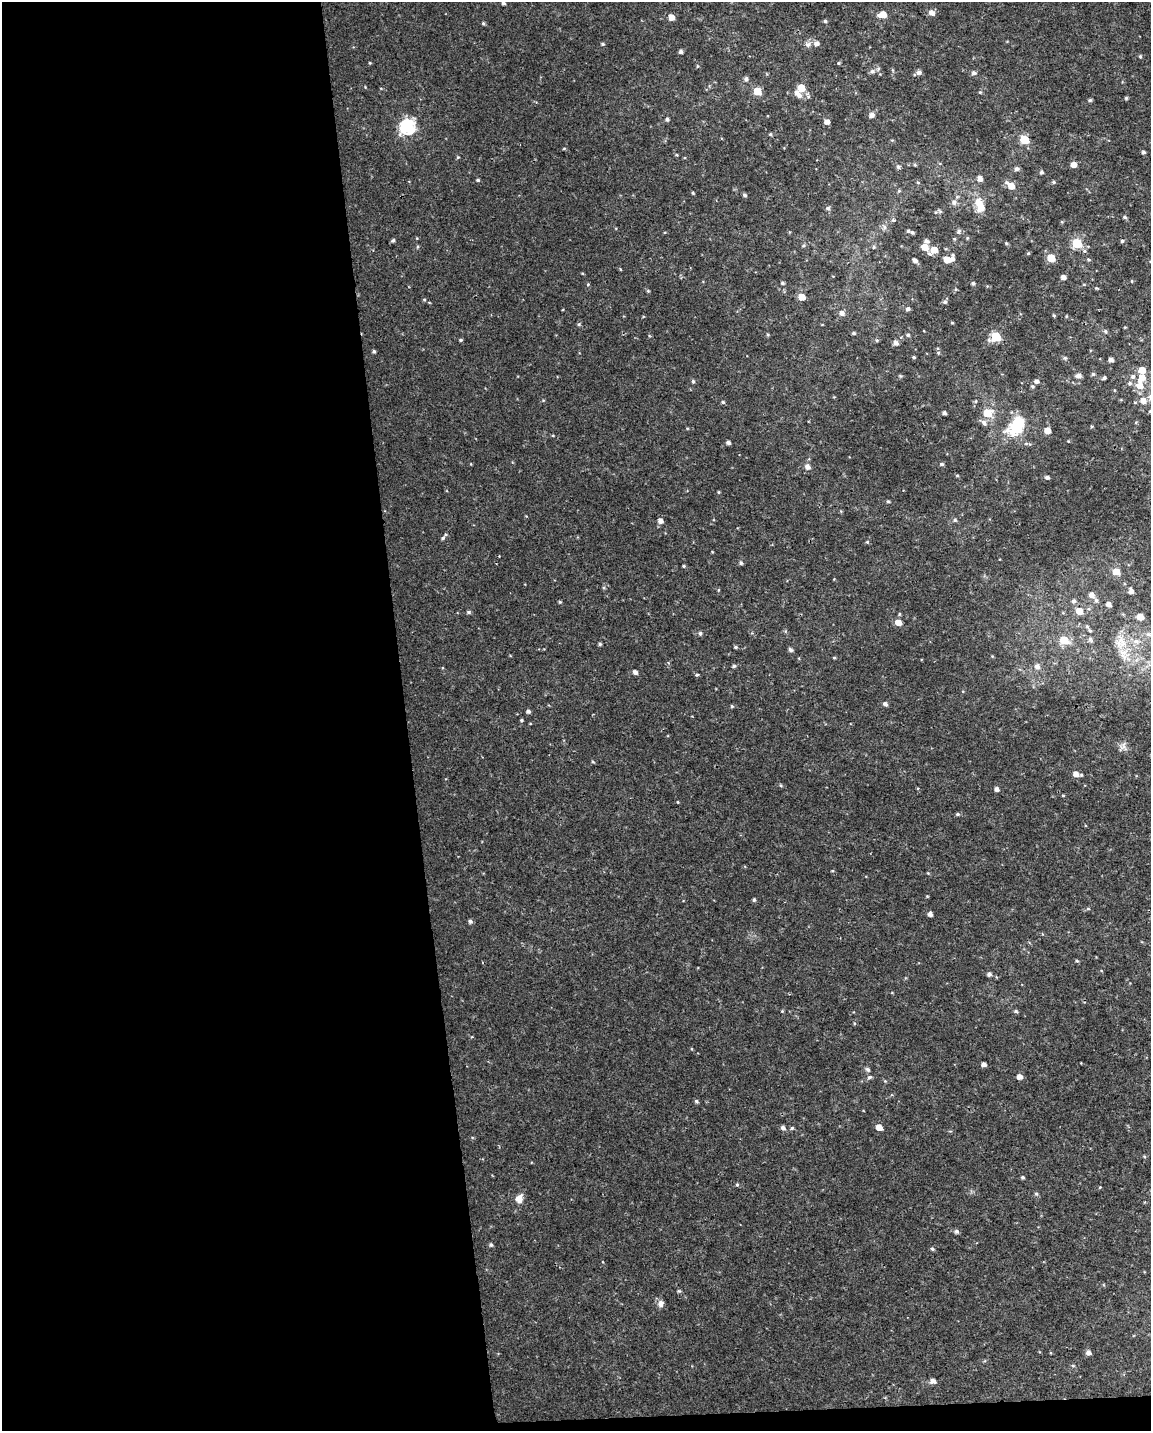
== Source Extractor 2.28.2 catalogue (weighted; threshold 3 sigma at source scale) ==
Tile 9 of 4 x 3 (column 1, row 3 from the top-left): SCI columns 1-1149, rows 52-1480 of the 4595 x 4347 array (HDU 1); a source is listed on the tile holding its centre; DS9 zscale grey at full resolution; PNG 1153 x 1433 px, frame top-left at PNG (2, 2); no overlay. Shown black and unused: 36% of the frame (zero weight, under 2 of 3 exposures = <1% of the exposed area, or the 3 px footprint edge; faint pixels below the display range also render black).
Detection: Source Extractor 2.28.2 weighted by HDU 2 'WHT'; one run over the whole footprint, this tile lists its part. Background 0.00345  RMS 0.003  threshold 0.0136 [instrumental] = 3 sigma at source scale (4.5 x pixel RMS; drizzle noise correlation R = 1.50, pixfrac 1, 0.0396/0.0396 arcsec/px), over >= 5 px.
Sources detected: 217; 1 inside a brighter object's white glare — not listed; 5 inside a brighter listed object's ellipse — not listed separately; the other 211 listed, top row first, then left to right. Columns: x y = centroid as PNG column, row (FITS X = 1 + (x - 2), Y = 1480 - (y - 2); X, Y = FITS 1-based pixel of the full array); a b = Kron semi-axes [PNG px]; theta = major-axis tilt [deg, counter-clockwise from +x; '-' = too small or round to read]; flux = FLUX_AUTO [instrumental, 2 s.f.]
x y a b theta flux
503 3 4 3 - 0.7
931 13 6 6 - 1.7
883 15 6 5 - 4.6
671 17 5 5 - 2.6
825 21 4 4 - 0.48
483 23 5 4 - 0.43
816 43 6 5 - 1.3
603 44 5 4 - 0.41
808 44 8 7 - 1.1
681 52 4 4 - 0.86
1140 56 5 4 - 0.34
370 63 4 3 - 0.28
838 63 4 4 - 0.31
872 71 7 6 - 0.95
919 72 6 5 - 1.1
974 73 6 5 - 0.87
746 79 5 5 - 0.84
801 88 5 5 - 5.8
757 91 5 5 - 8.5
980 92 5 4 - 0.31
797 94 11 6 -43 1.9
1126 98 4 4 - 0.4
1090 100 4 4 - 0.48
871 115 6 5 - 1.4
667 119 4 4 - 0.67
827 122 5 5 - 1.6
408 127 7 7 - 67
770 134 4 4 - 0.37
1024 140 5 5 - 13
564 148 5 3 - 0.29
1143 152 4 4 - 0.58
677 155 5 3 - 0.28
458 157 4 4 - 0.32
915 165 5 4 - 0.33
1073 165 5 5 - 2
898 167 5 5 - 0.7
1017 169 6 5 - 0.87
1041 172 4 4 - 0.66
980 178 5 5 - 1.6
478 180 4 3 - 0.45
918 182 4 3 - 0.28
1053 182 5 4 - 0.5
1011 186 9 6 -38 3.6
899 191 5 4 - 0.33
693 193 4 3 - 0.34
744 195 4 4 - 0.54
954 202 7 6 - 1.1
980 206 15 8 -74 5.3
828 208 5 5 - 0.61
940 211 6 4 -31 0.41
1125 217 5 4 - 0.49
893 220 5 4 - 0.35
884 227 7 5 64 0.71
959 231 6 6 - 0.69
912 233 7 5 -47 0.51
954 239 5 4 - 0.33
393 240 5 4 - 0.51
926 241 4 4 - 0.88
1122 241 4 4 - 0.48
1006 243 5 4 - 0.33
1077 243 6 5 - 20
804 245 5 4 - 0.37
417 247 5 3 - 0.3
874 247 5 5 - 0.43
925 247 6 6 - 3
934 250 5 5 - 3.8
1084 251 6 5 - 0.6
1028 253 5 4 - 0.37
929 254 6 5 - 0.63
1051 258 5 5 - 7.9
947 259 6 5 - 3.5
952 259 8 5 82 1.2
1088 259 5 4 - 0.38
915 260 4 4 - 1.1
1063 277 4 4 - 1.2
1132 281 5 3 - 0.24
782 283 5 4 - 0.43
973 283 4 4 - 0.57
588 284 4 4 - 0.31
1097 288 5 4 - 0.31
648 291 5 4 - 0.32
802 297 5 5 - 3.9
424 299 5 3 - 0.29
945 302 5 5 - 0.65
908 309 6 5 - 0.65
842 313 6 6 - 1.3
1054 315 4 3 - 0.37
952 323 4 3 - 0.3
579 324 5 4 - 0.42
1125 327 4 3 - 0.22
1105 331 6 5 - 0.52
854 333 5 4 - 0.43
768 335 4 4 - 0.34
908 335 5 4 - 0.47
996 337 6 6 - 17
461 340 4 3 - 0.38
877 340 6 3 17 0.37
896 343 6 5 - 1.2
374 351 4 3 - 0.48
938 353 5 4 - 0.38
913 357 4 3 - 0.41
1065 358 5 5 - 0.51
1111 360 4 4 - 1.2
1142 370 6 5 - 3.4
1093 374 5 4 - 0.53
1078 375 7 5 0 1.3
1133 377 6 6 - 0.94
1104 378 4 4 - 0.6
1142 378 11 8 63 3.1
693 381 5 4 - 0.48
1036 381 5 4 - 1.1
1129 383 6 6 - 0.7
1032 386 5 5 - 0.47
543 400 5 3 - 0.27
1143 401 7 6 - 2.5
723 402 5 4 - 0.45
1150 411 5 3 - 0.26
944 413 4 3 - 0.81
987 413 7 6 - 6.7
983 422 11 6 -43 1.2
1016 427 8 7 - 24
1047 430 5 5 - 3.2
553 435 4 3 - 0.24
728 443 4 4 - 0.79
471 464 4 3 - 0.2
941 464 6 4 0 0.49
807 467 7 6 - 1.3
957 475 5 3 - 0.29
1047 477 5 4 - 0.69
719 492 4 4 - 0.27
888 501 5 4 - 0.37
955 520 5 4 - 0.53
660 521 6 5 - 1.3
443 538 7 4 41 0.57
867 542 4 4 - 0.32
741 563 5 4 - 0.52
684 566 4 3 - 0.37
1116 572 6 6 - 3.8
604 588 5 3 - 0.3
718 590 5 3 - 0.26
1131 591 7 5 -75 1.4
1091 595 8 7 - 1.4
1073 601 6 6 - 0.72
560 602 4 4 - 0.34
1108 604 6 5 - 1.3
1079 611 6 6 - 3.5
469 612 5 4 - 0.58
1140 617 6 5 - 3.3
898 623 5 5 - 3.1
785 631 6 4 90 0.36
1090 631 7 5 -61 0.68
700 633 5 5 - 0.66
1148 634 10 6 -9 1.6
1090 639 8 5 -79 0.73
1064 640 7 6 - 7.2
1121 641 27 10 -61 6.1
1136 641 11 7 1 2.2
600 644 4 3 - 0.49
736 647 5 4 - 0.43
790 650 5 5 - 0.73
834 658 5 3 - 0.26
734 666 5 4 - 0.52
1037 666 7 7 - 1.3
635 672 5 4 - 0.97
697 675 4 3 - 0.41
885 704 5 4 - 0.96
732 706 5 4 - 0.34
528 711 4 4 - 0.8
521 720 4 4 - 0.35
1123 747 13 10 61 1.5
593 761 5 3 - 0.31
1076 774 6 5 - 1.9
781 785 5 4 - 0.35
996 789 5 4 - 1.1
1063 795 4 3 - 0.28
678 802 4 2 - 0.2
958 814 5 4 - 0.45
832 871 4 3 - 0.26
928 873 4 4 - 0.25
927 896 4 4 - 0.24
754 900 5 4 - 0.42
1088 909 6 4 -1 0.36
930 914 4 4 - 1.2
470 921 5 4 - 0.7
1077 961 5 4 - 0.39
989 974 5 5 - 0.74
782 1011 4 3 - 0.28
1016 1011 5 4 - 0.49
692 1049 5 3 - 0.24
984 1064 4 4 - 1.2
867 1069 6 5 - 0.7
870 1077 6 4 18 0.61
1019 1077 5 5 - 1.7
885 1081 4 4 - 0.3
696 1101 5 4 - 0.58
879 1127 5 5 - 2.8
783 1128 6 5 - 0.94
792 1128 5 4 - 0.48
1144 1156 5 3 - 0.32
1022 1177 4 4 - 0.46
737 1185 4 4 - 0.39
1100 1187 4 3 - 0.23
1036 1194 6 4 -63 0.52
519 1198 11 9 65 2.3
956 1231 5 5 - 0.76
491 1245 5 4 - 0.58
932 1249 5 4 - 0.58
661 1303 9 7 80 1.4
1088 1352 5 5 - 1.2
1073 1365 5 3 - 0.32
933 1381 6 5 - 1.5
Isophote crosses this tile's border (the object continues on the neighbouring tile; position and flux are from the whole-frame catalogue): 1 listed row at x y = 503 3